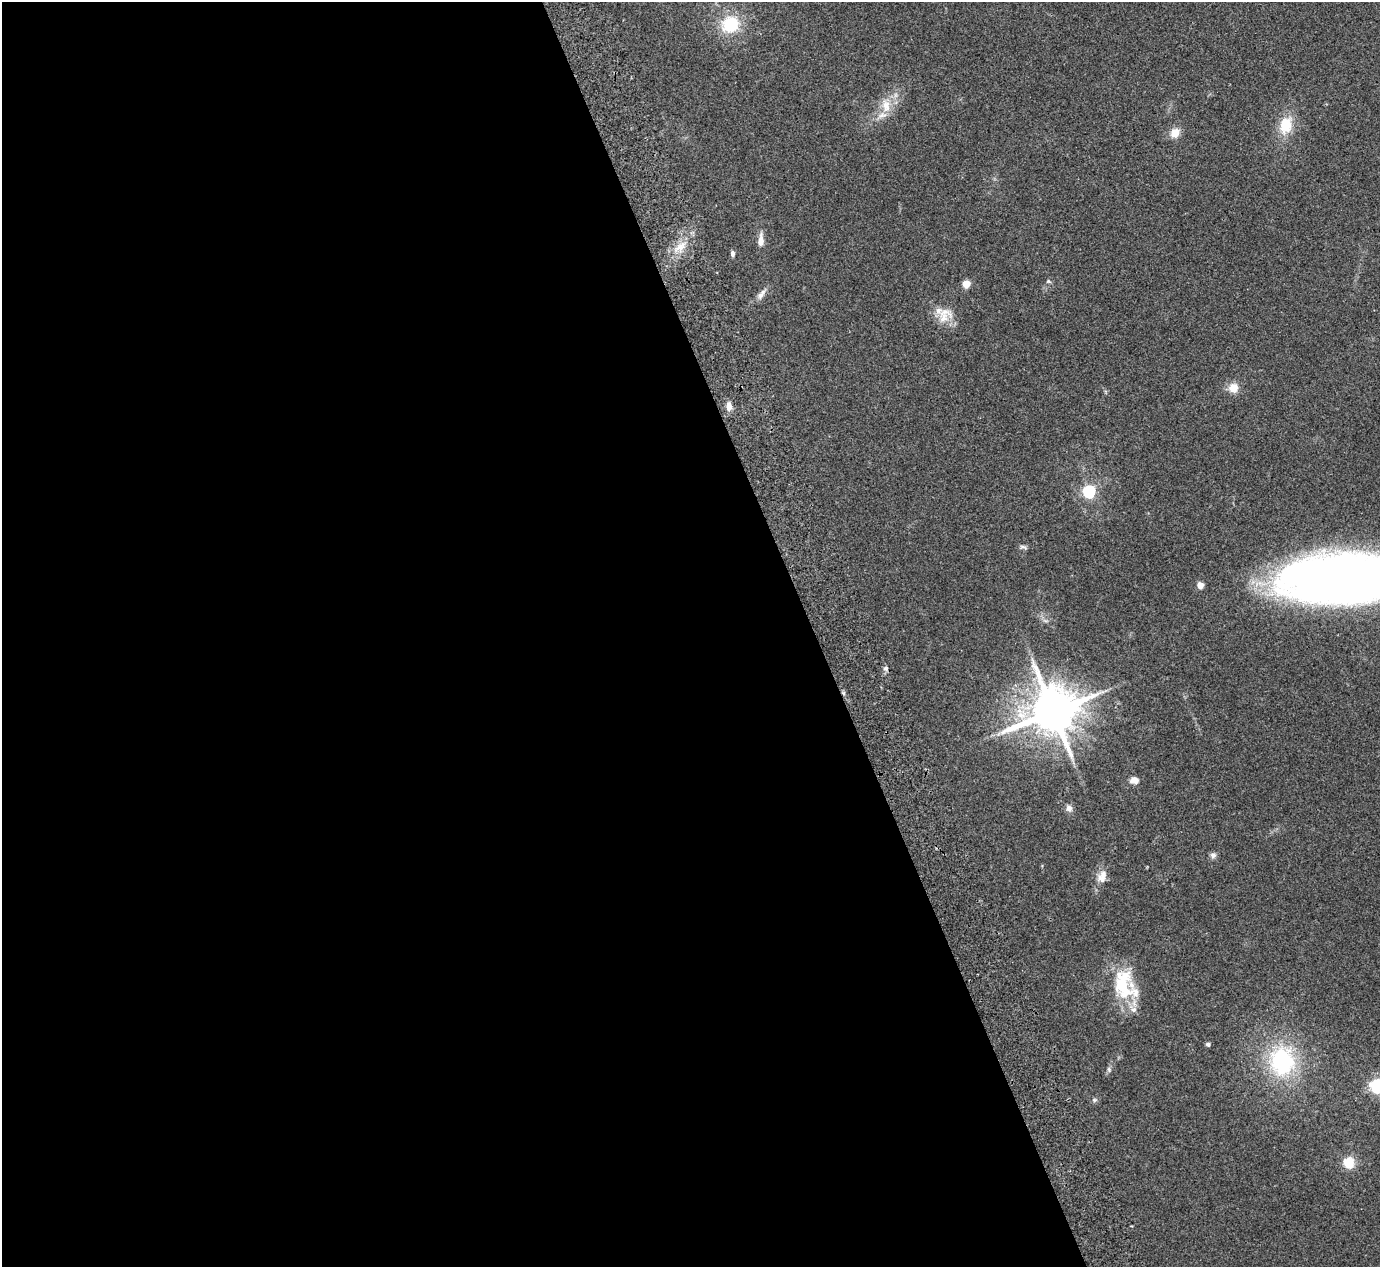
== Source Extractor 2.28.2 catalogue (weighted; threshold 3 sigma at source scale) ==
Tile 9 of 4 x 4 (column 1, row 3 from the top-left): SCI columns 56-1433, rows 1448-2712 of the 5623 x 5551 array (HDU 1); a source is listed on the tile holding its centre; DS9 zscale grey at full resolution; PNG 1382 x 1269 px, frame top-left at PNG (2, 2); no overlay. Shown black and unused: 59% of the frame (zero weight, under 2 of 3 exposures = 3% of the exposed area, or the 3 px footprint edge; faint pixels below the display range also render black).
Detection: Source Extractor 2.28.2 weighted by HDU 2 'WHT'; one run over the whole footprint, this tile lists its part. Background 0.215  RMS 0.011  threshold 0.0512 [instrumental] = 3 sigma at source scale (4.5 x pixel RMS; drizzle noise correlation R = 1.50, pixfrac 1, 0.05/0.05 arcsec/px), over >= 5 px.
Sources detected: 35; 5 inside a brighter listed object's ellipse — not listed separately; the other 30 listed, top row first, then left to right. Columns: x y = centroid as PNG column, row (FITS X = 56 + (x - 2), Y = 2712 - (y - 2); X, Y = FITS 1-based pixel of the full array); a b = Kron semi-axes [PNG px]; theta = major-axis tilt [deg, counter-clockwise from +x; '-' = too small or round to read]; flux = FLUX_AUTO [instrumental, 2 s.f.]
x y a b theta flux
730 24 17 15 40 50
886 106 18 11 -79 16
1286 125 20 14 71 30
1175 133 11 9 58 13
761 240 14 6 87 9.8
680 247 18 8 35 13
732 254 6 4 -90 3
1048 281 7 4 -31 1.5
966 284 5 5 - 27
761 294 16 7 57 6.1
944 318 28 14 27 19
1233 388 12 12 - 12
729 406 10 7 -82 7.9
1089 491 6 6 - 130
1023 547 10 5 -8 3
1348 579 108 40 3 1300
1200 585 5 5 - 11
886 668 7 6 - 2.9
1053 711 15 13 26 5900
1135 780 11 8 -4 7.1
1069 808 9 8 - 5
1213 855 8 8 - 3.8
1102 879 16 10 -31 7.8
1122 984 45 23 -81 60
1208 1044 5 4 - 2.4
1282 1061 30 25 -85 120
1109 1069 7 5 -70 2.3
1378 1086 6 6 - 340
1094 1100 7 5 -20 2.2
1349 1163 12 11 - 21
Isophote crosses this tile's border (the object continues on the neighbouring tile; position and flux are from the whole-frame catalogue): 2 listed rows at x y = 1348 579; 1378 1086